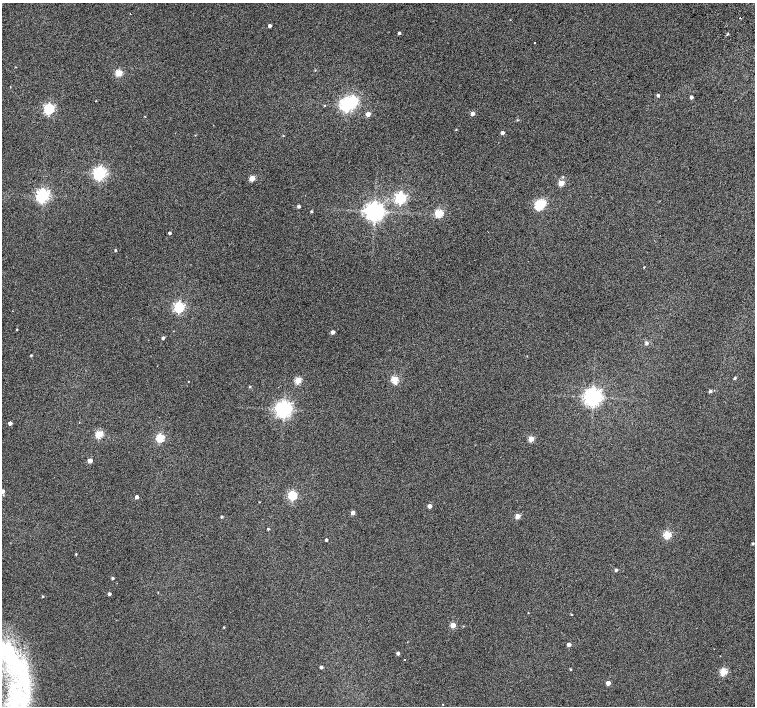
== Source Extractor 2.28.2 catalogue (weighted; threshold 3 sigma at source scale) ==
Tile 10 of 4 x 4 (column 2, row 3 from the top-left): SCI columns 1557-3062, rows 1672-3079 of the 6118 x 6093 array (HDU 1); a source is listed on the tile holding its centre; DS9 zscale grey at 2 x 2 block average (1 PNG px = mean of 2 x 2 image px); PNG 757 x 708 px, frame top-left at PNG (2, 3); no overlay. Shown black and unused: <1% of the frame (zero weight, under 2 of 3 exposures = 3% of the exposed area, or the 3 px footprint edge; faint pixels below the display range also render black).
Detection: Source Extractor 2.28.2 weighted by HDU 2 'WHT'; one run over the whole footprint, this tile lists its part. Background 0.0626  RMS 0.052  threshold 0.234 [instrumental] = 3 sigma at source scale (4.5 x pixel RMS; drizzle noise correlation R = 1.50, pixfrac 1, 0.0396/0.0396 arcsec/px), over >= 5 px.
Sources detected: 88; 2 inside a brighter object's white glare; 1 cosmic-ray / hot-pixel residue — not listed; the other 85 listed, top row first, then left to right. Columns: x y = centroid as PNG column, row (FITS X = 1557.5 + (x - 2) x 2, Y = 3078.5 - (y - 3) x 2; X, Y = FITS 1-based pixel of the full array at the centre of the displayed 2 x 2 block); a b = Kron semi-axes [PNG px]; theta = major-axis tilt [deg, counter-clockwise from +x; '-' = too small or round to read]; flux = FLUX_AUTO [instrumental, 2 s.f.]
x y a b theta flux
130 13 2 2 - 4.6
269 26 3 2 - 45
399 33 3 2 - 23
727 34 3 2 - 11
534 43 2 2 - 33
15 67 2 2 - 5.2
315 70 3 2 - 7
119 73 3 3 - 470
658 95 3 2 - 25
691 97 2 2 - 42
96 101 2 2 - 4.9
346 105 4 4 - 2900
324 106 3 2 - 5.5
49 109 4 4 - 1600
368 114 3 3 - 92
472 114 3 3 - 76
145 116 2 2 - 5.3
517 120 3 2 - 8.4
456 130 2 2 - 7.7
502 133 3 2 - 52
283 136 3 2 - 6.9
100 173 4 4 - 3000
252 178 3 3 - 260
561 183 3 3 - 270
42 196 4 4 - 3000
400 198 4 4 - 1900
541 203 3 3 - 620
299 206 3 3 - 32
538 206 3 3 - 610
311 211 3 3 - 14
374 211 5 5 - 7800
439 213 3 3 - 670
170 233 2 2 - 26
115 250 2 2 - 13
644 267 2 2 - 7.8
179 307 4 3 - 1500
17 330 3 2 - 7.9
333 332 3 3 - 55
163 338 3 3 - 26
646 343 3 3 - 31
31 355 3 2 - 13
735 378 3 3 - 16
395 379 3 3 - 450
298 380 3 3 - 370
188 381 2 2 - 4.8
250 387 3 3 - 11
710 391 3 3 - 25
592 397 5 4 - 6200
283 409 4 4 - 5500
10 423 3 2 - 67
99 434 3 3 - 510
160 438 3 3 - 690
531 439 3 3 - 230
90 460 3 3 - 140
2 491 3 3 - 94
292 495 3 3 - 870
137 497 2 2 - 53
259 502 2 2 - 5
430 506 3 2 - 89
353 513 3 3 - 65
518 516 3 3 - 160
221 517 2 2 - 19
268 529 3 2 - 13
667 535 3 3 - 490
326 540 2 2 - 20
753 543 3 2 - 17
76 554 2 2 - 11
616 570 3 2 - 26
112 578 2 2 - 20
109 594 2 2 - 34
42 596 2 2 - 13
528 613 2 2 - 4.8
572 614 2 2 - 6.1
453 625 3 3 - 220
224 627 2 2 - 8.9
568 644 3 2 - 70
398 653 2 2 - 40
405 660 2 2 - 6.6
321 667 3 3 - 26
20 669 104 19 -75 1600
570 669 3 3 - 10
723 672 3 3 - 480
608 683 3 3 - 110
8 703 7 4 35 60
443 704 2 2 - 6.1
Isophote crosses this tile's border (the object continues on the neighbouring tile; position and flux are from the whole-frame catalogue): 2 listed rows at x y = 2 491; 20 669